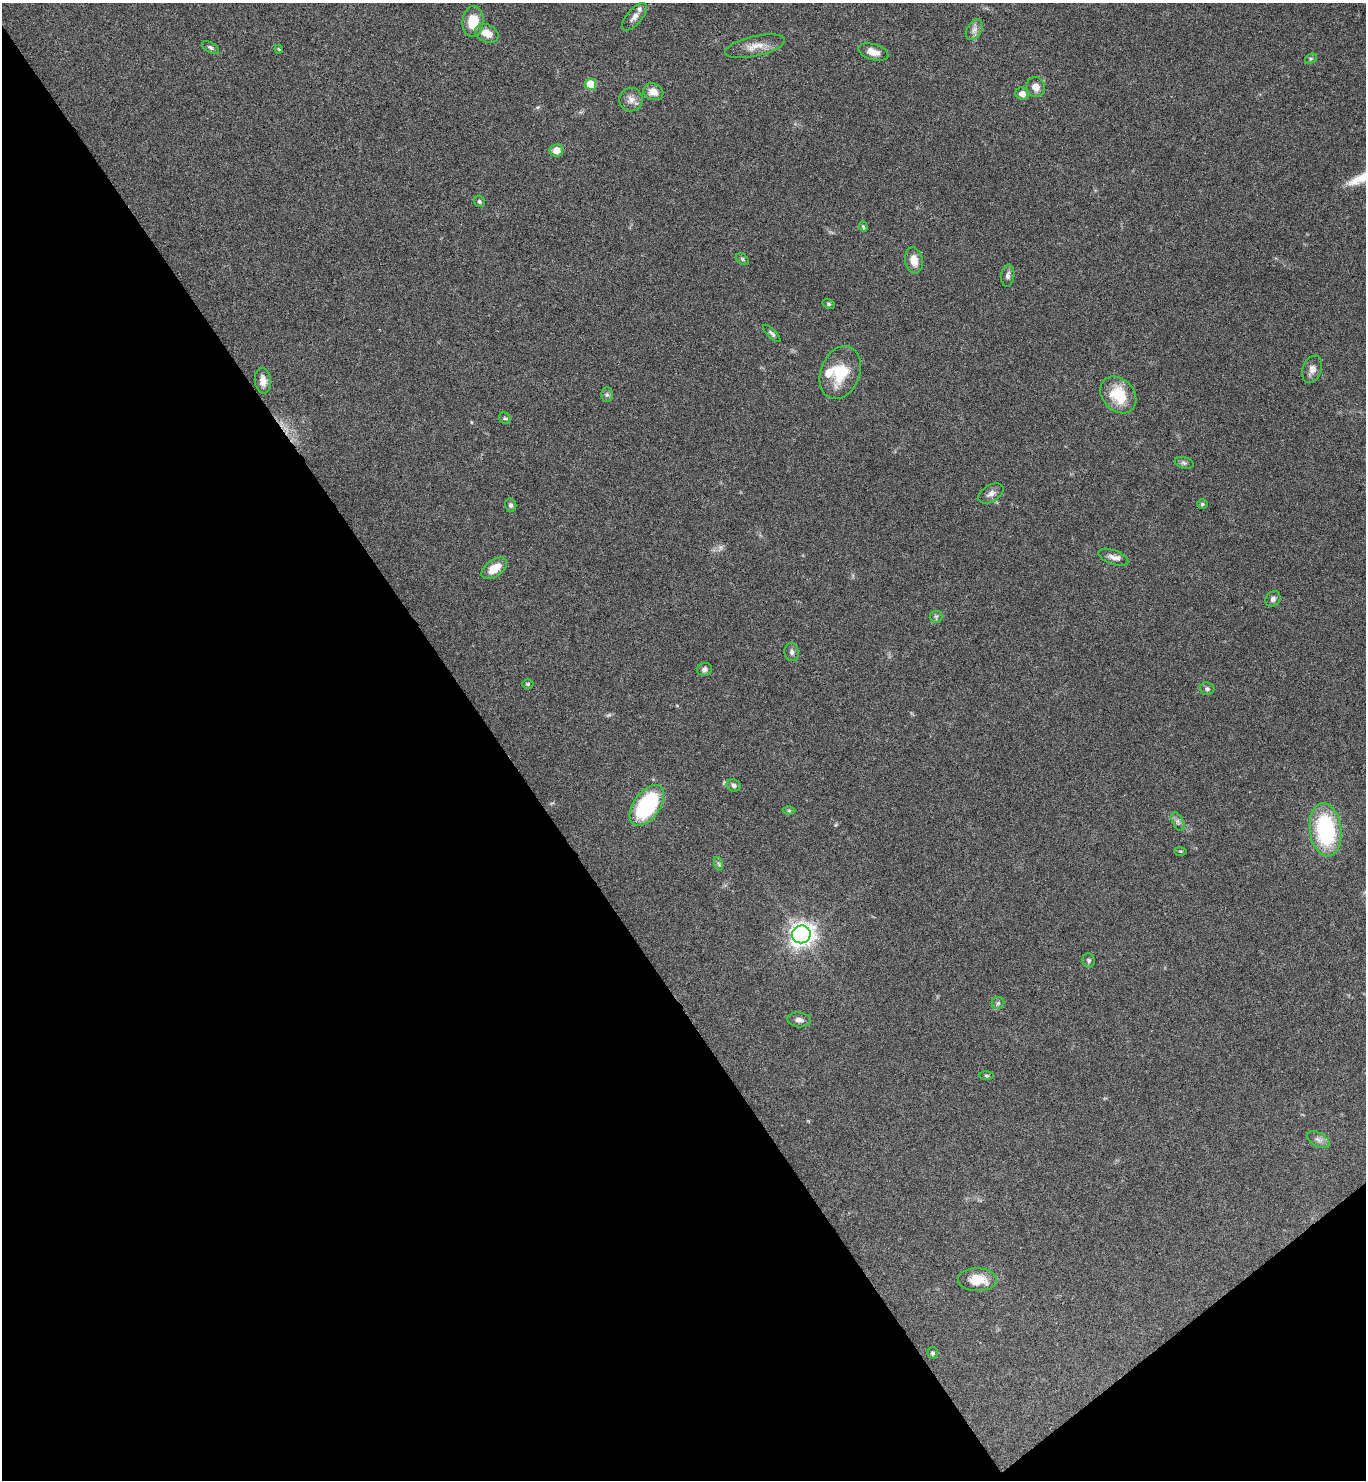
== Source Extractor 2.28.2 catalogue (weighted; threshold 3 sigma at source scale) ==
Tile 14 of 4 x 4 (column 2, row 4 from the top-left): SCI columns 1525-2888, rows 6-1483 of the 5914 x 5919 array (HDU 1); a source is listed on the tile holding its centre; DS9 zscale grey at full resolution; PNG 1368 x 1482 px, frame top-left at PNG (2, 3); each listed source drawn as its Kron ellipse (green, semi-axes under 4 px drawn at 4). Shown black and unused: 39% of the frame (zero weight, under 3 of 6 exposures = <1% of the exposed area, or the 3 px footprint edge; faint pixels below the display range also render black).
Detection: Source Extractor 2.28.2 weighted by HDU 2 'WHT'; one run over the whole footprint, this tile lists its part. Background 0.0645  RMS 0.0039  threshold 0.0161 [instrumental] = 3 sigma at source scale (4.09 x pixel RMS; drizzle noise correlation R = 1.36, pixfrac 0.8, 0.05/0.05 arcsec/px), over >= 5 px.
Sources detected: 57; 2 inside a brighter listed object's ellipse — not listed separately; the other 55 listed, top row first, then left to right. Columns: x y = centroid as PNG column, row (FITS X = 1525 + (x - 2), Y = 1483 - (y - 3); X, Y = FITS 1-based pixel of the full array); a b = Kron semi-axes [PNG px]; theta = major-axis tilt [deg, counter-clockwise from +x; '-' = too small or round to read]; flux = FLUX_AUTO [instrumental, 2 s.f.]
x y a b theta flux
634 17 17 7 50 2.2
473 21 15 10 85 8.1
974 30 11 7 60 1.8
487 33 12 8 -23 4.3
755 46 31 10 13 4.8
210 48 9 5 -29 0.86
279 49 4 3 - 0.39
873 52 15 8 -17 3.4
1311 59 6 4 28 0.55
591 84 5 5 - 11
1035 87 10 9 - 3
653 92 10 8 -21 3.5
1022 94 7 6 - 2.3
631 100 12 11 - 2.6
556 150 7 6 - 3.7
479 201 6 5 - 0.68
863 227 5 4 - 0.47
742 259 7 5 -38 0.64
914 260 13 9 -79 4.1
1008 276 11 6 83 1.4
829 304 6 4 -27 0.56
772 333 11 4 -45 0.92
1312 369 14 9 69 2.4
840 373 27 19 68 13
263 381 13 8 -86 2.9
607 395 7 6 - 0.86
1118 395 20 16 -47 12
505 418 6 5 - 0.65
1184 463 10 5 -15 0.89
991 494 14 8 31 1.9
1202 504 5 4 - 0.61
511 505 7 5 -74 0.94
1113 557 16 7 -20 2.2
494 568 14 8 35 5.8
1273 599 8 7 - 1.2
936 617 6 6 - 0.79
792 652 9 7 -78 1.1
704 669 7 6 - 1.2
528 684 5 4 - 0.57
1207 689 7 6 - 0.9
734 785 7 6 - 0.95
647 805 23 13 55 39
789 810 6 4 0 0.42
1178 822 10 5 -64 1.1
1325 830 27 16 -82 38
1180 851 6 3 -1 0.37
719 864 7 4 -71 0.6
801 934 9 9 - 240
1089 960 7 6 - 0.74
998 1003 6 6 - 0.79
799 1020 12 7 -8 1.8
986 1075 7 3 -1 0.48
1318 1140 12 6 -28 1.6
977 1280 19 11 -2 7.4
933 1353 5 5 - 0.71